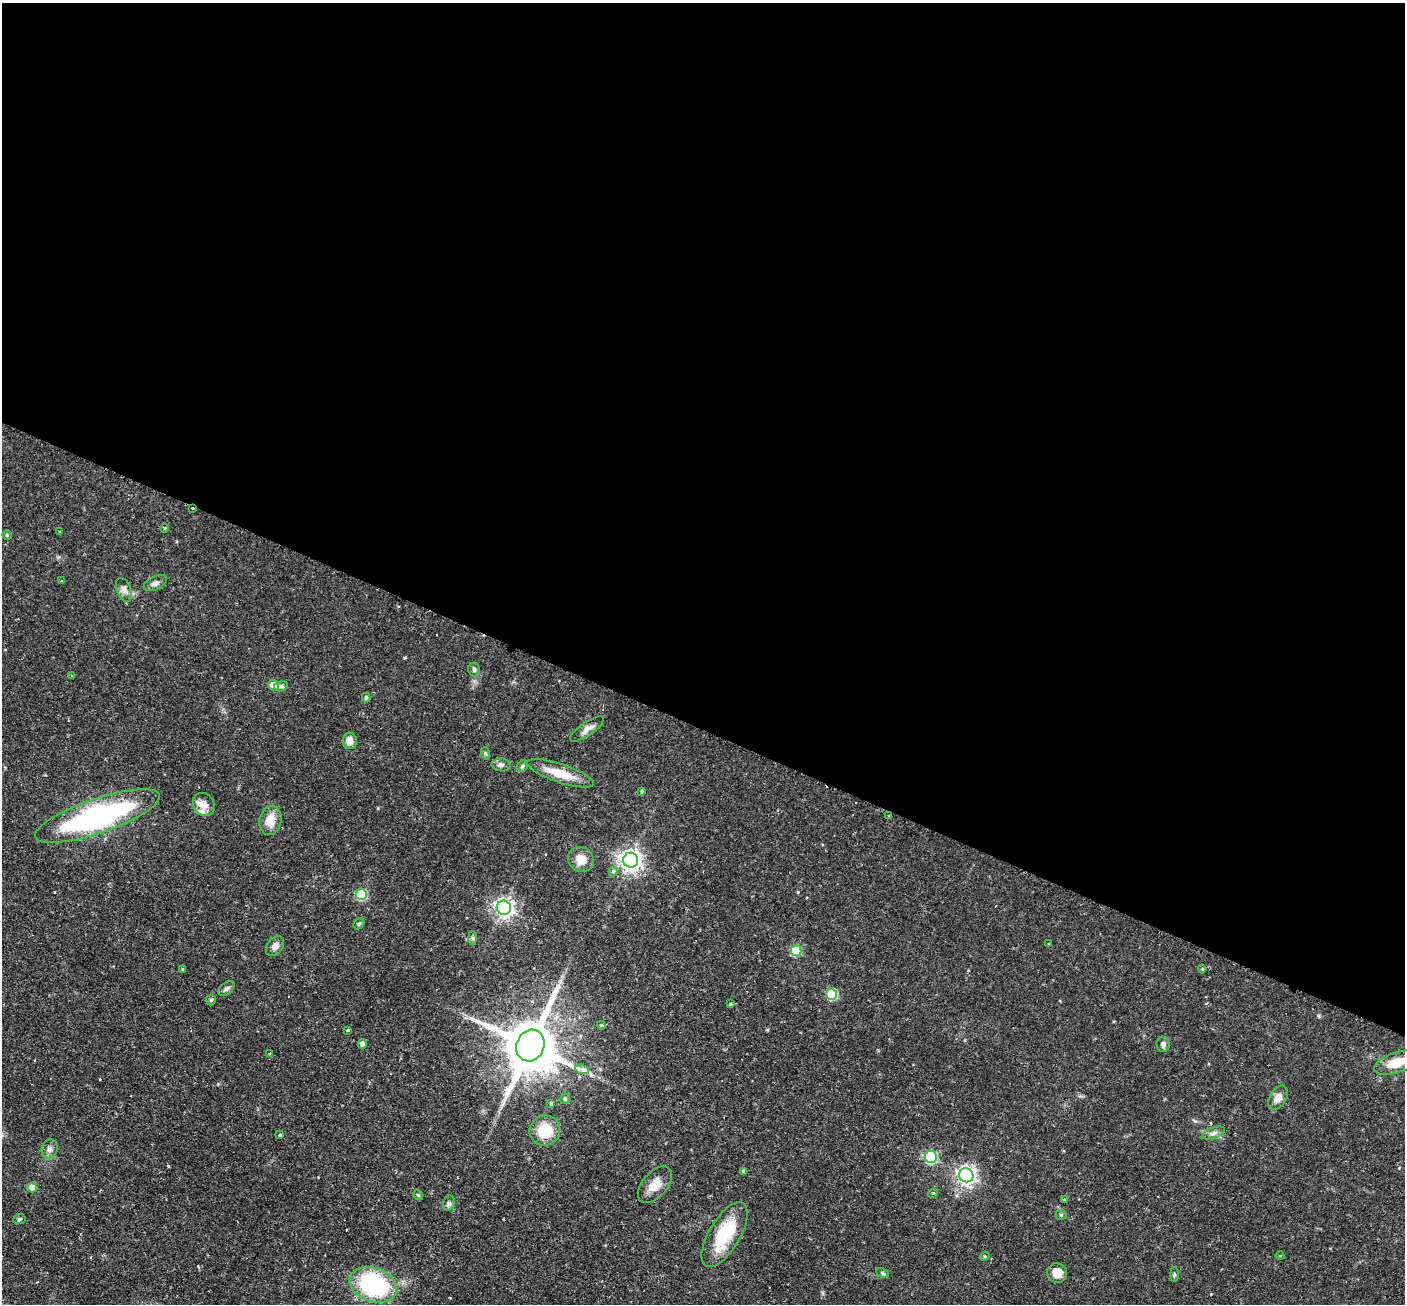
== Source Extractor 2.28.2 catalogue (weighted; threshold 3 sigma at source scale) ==
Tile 3 of 4 x 4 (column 3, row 1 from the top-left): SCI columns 2810-4212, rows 4191-5492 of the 5629 x 5644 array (HDU 1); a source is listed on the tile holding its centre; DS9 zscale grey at full resolution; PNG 1407 x 1306 px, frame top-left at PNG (2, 3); each listed source drawn as its Kron ellipse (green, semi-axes under 4 px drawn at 4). Shown black and unused: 56% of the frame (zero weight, under 2 of 3 exposures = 1% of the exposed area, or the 3 px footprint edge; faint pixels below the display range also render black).
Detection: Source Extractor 2.28.2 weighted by HDU 2 'WHT'; one run over the whole footprint, this tile lists its part. Background 0.0673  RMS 0.0044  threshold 0.02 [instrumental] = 3 sigma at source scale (4.5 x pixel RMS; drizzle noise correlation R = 1.50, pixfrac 1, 0.05/0.05 arcsec/px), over >= 5 px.
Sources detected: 75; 1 cosmic-ray / hot-pixel residue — neither listed nor drawn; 2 inside a brighter listed object's ellipse — not listed separately; the other 72 listed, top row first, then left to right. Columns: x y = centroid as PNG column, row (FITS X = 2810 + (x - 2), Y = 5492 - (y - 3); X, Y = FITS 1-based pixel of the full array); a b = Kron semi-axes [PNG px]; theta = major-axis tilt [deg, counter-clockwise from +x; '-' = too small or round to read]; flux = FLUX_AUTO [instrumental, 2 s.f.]
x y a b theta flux
192 509 3 2 - 2.7
164 528 5 3 - 0.49
60 531 4 2 - 0.45
7 535 5 4 - 0.57
62 581 3 3 - 0.62
155 583 12 6 25 1.8
124 590 12 7 -68 2.2
474 670 7 6 - 1.1
72 676 4 3 - 0.55
274 685 5 5 - 8.5
281 686 7 5 9 0.95
366 698 5 4 - 0.88
587 729 19 7 34 2.7
350 741 8 7 - 3.7
485 753 6 4 -71 0.68
501 765 9 6 -8 1.4
522 766 6 5 - 0.78
560 773 35 9 -18 10
642 791 3 3 - 0.9
204 804 12 10 -55 3.7
97 816 66 17 19 95
889 816 3 3 - 0.45
270 821 14 11 79 6.2
581 859 13 12 - 5.6
631 860 7 7 - 290
613 871 5 4 - 1.2
361 894 5 5 - 28
504 908 7 7 - 200
359 924 6 5 - 0.7
473 938 7 4 -88 0.8
1049 943 3 2 - 0.64
275 946 11 7 48 2.4
796 951 5 5 - 19
183 969 3 3 - 0.5
1202 969 4 3 - 0.53
226 989 9 6 38 1.3
832 994 5 5 - 31
211 1000 5 5 - 0.58
730 1004 3 3 - 0.87
601 1025 4 3 - 1
348 1030 3 3 - 1.5
362 1044 5 4 - 2
1163 1044 7 6 - 1.5
530 1045 16 13 67 2600
269 1053 3 3 - 0.66
1396 1063 23 10 19 8.2
582 1069 7 4 -18 1.4
1278 1098 13 8 58 3.4
565 1099 5 5 - 0.69
551 1103 3 3 - 0.65
545 1131 15 15 - 13
1213 1133 12 5 19 1.7
279 1135 3 3 - 1
50 1149 9 8 - 1.9
931 1157 6 6 - 44
743 1171 3 3 - 1.1
966 1175 7 7 - 180
655 1185 21 12 49 5.8
32 1187 5 5 - 6.6
933 1193 5 4 - 0.67
418 1195 5 4 - 0.54
1064 1199 3 3 - 0.7
449 1203 8 6 76 1.1
1061 1215 5 5 - 0.58
19 1219 6 5 - 0.72
725 1234 36 15 59 22
985 1256 5 4 - 0.51
1280 1256 4 3 - 0.37
882 1273 7 4 -28 0.72
1057 1273 10 9 - 4.7
1174 1274 7 4 -90 0.62
373 1285 24 17 -19 59
Overlapping masked pixels (flux is a lower limit): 3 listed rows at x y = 192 509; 97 816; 530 1045
Isophote crosses this tile's border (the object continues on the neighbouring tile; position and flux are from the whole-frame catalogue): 2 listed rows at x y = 97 816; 1396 1063